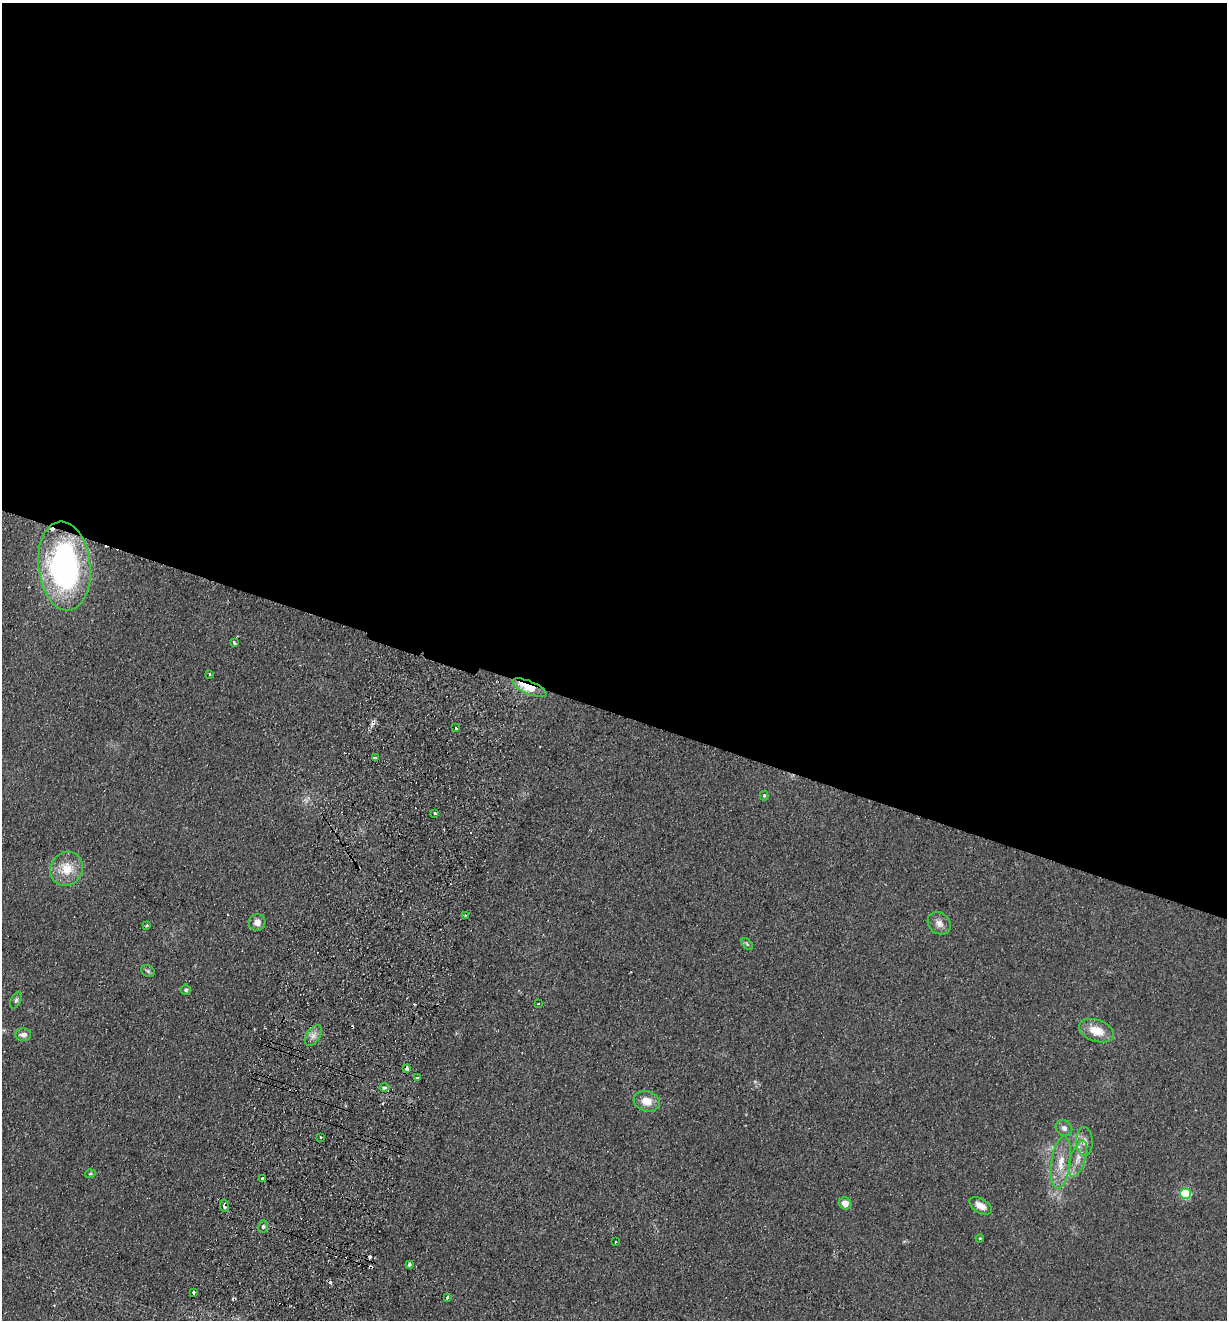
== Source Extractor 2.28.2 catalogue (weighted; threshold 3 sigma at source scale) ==
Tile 3 of 4 x 4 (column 3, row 1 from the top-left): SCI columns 2764-3988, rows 3973-5290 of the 5401 x 5311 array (HDU 1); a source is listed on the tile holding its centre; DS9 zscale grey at full resolution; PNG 1229 x 1322 px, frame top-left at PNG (2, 3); each listed source drawn as its Kron ellipse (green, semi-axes under 4 px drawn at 4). Shown black and unused: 54% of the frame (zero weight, under 2 of 3 exposures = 3% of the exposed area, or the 3 px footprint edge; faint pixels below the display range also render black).
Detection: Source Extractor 2.28.2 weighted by HDU 2 'WHT'; one run over the whole footprint, this tile lists its part. Background 0.121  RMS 0.011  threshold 0.0499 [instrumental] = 3 sigma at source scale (4.5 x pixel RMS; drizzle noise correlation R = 1.50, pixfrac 1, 0.05/0.05 arcsec/px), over >= 5 px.
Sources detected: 53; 10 cosmic-ray / hot-pixel residue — neither listed nor drawn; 1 inside a brighter listed object's ellipse — not listed separately; the other 42 listed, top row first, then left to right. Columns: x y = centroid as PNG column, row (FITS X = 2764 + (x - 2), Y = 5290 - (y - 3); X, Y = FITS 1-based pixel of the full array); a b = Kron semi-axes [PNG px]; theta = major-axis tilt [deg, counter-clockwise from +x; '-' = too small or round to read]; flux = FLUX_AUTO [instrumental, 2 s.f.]
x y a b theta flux
64 566 45 26 -84 290
234 643 3 3 - 3.3
209 674 2 2 - 1.3
530 688 18 6 -23 27
456 728 3 3 - 4
375 758 3 3 - 15
764 796 5 4 - 1.5
435 813 3 3 - 3.2
67 869 17 16 - 23
465 915 3 2 - 0.94
257 922 8 8 - 7.1
939 923 12 10 -39 7.5
147 925 3 3 - 1.6
747 944 7 4 -45 1.6
148 971 7 5 -29 2.2
186 990 5 5 - 2.4
16 1000 9 5 65 2.7
538 1004 3 2 - 1.1
1096 1031 18 10 -20 19
23 1035 8 6 -1 5.9
313 1036 12 6 58 6.1
406 1068 4 3 - 9.7
418 1078 3 3 - 4.1
384 1088 4 4 - 4
647 1101 13 10 -15 14
1064 1128 9 7 -36 4.7
320 1137 3 3 - 1.9
1084 1141 14 8 -87 7.2
1078 1159 19 7 72 11
1061 1162 26 9 82 19
90 1174 5 3 - 1.1
262 1178 3 3 - 2.8
1186 1194 5 5 - 76
845 1203 6 6 - 8.4
224 1205 6 3 -79 6.4
981 1206 12 7 -30 11
263 1227 6 5 - 2.4
980 1238 4 3 - 0.96
615 1242 3 3 - 2.3
409 1265 4 3 - 1.6
194 1292 3 3 - 5.6
447 1298 4 3 - 2.1
Overlapping masked pixels (flux is a lower limit): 3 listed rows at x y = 530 688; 406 1068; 224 1205